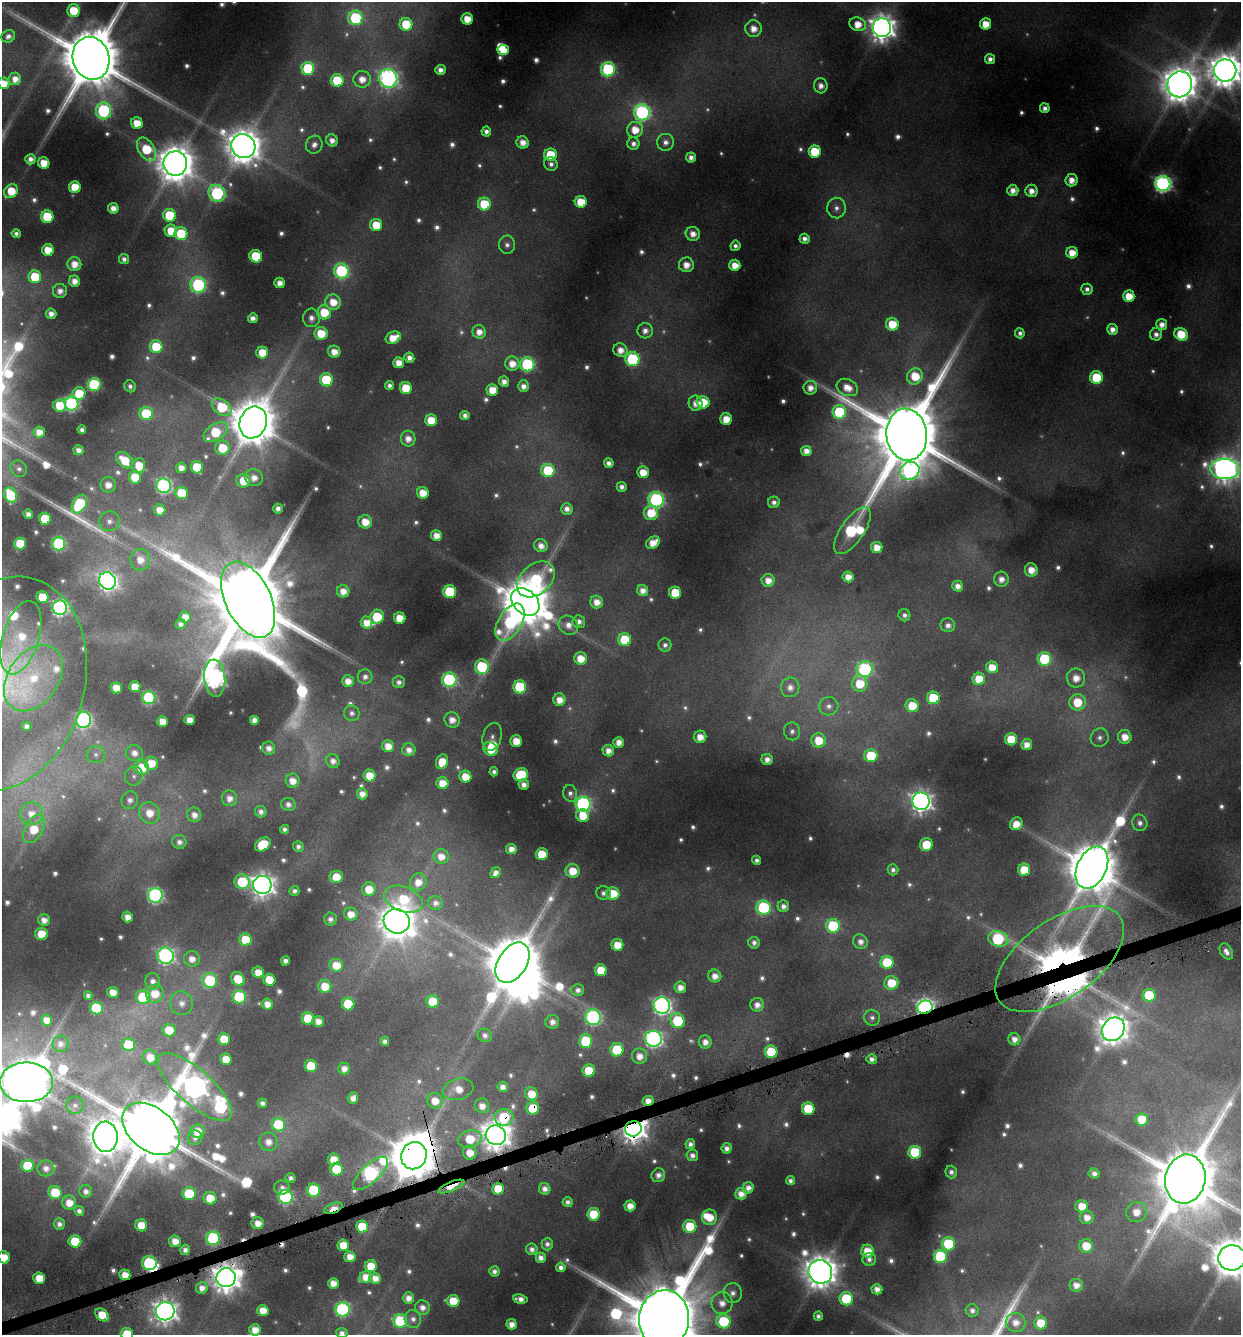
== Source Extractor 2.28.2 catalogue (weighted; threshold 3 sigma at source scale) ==
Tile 7 of 4 x 4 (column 3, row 2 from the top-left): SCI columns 2605-3843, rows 2671-4003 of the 5150 x 5376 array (HDU 1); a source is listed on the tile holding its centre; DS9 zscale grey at full resolution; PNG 1243 x 1337 px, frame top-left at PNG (2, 2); each listed source drawn as its Kron ellipse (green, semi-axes under 4 px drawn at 4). Shown black and unused: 1% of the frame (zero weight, under 4 of 8 exposures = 2% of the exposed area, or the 3 px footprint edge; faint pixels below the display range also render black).
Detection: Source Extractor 2.28.2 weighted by HDU 2 'WHT'; one run over the whole footprint, this tile lists its part. Background 0.0446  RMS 0.0097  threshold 0.0395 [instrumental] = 3 sigma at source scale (4.09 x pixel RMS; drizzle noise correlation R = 1.36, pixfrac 0.8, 0.0396/0.0396 arcsec/px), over >= 5 px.
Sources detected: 731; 56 too faint to see at this stretch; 5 inside a brighter object's white glare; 5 cosmic-ray / hot-pixel residue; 1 long thin detection or spike segment (spike, bleed or trail) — neither listed nor drawn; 10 inside a brighter listed object's ellipse — not listed separately; of the other 654, all 500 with FLUX_AUTO >= 4.75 (the completeness limit of this list) listed and drawn (154 fainter detections not listed), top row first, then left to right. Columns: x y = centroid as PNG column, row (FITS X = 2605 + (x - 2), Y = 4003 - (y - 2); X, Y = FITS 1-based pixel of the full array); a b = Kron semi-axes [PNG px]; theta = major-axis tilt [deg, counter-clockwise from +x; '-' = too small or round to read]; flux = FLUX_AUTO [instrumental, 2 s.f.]
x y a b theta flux
73 10 6 6 - 31
355 18 7 7 - 120
467 19 5 5 - 20
406 24 6 6 - 44
858 24 8 6 -19 18
985 24 6 5 - 21
882 28 9 9 - 1400
753 29 8 8 - 14
8 36 7 6 - 5.4
503 50 6 5 - 22
91 58 22 18 -73 13000
990 59 5 5 - 7.1
308 68 6 6 - 90
608 69 7 7 - 170
440 70 5 5 - 8.5
1225 70 11 11 - 2800
388 78 9 9 - 480
15 79 6 6 - 12
362 79 8 8 - 15
337 80 6 6 - 51
4 83 6 5 - 18
1180 84 13 12 - 3000
821 86 7 7 - 8.6
1045 108 5 5 - 6.6
103 111 8 7 - 180
642 112 8 8 - 300
137 123 6 5 - 21
635 130 8 7 - 21
486 131 5 5 - 6.3
332 140 6 5 - 8.8
523 142 6 6 - 12
666 142 8 8 - 7.6
633 144 6 6 - 6
314 145 9 8 - 7.9
243 146 12 11 - 2700
146 149 12 8 -56 53
815 152 6 6 - 51
550 155 6 6 - 50
691 157 5 5 - 7.6
30 159 5 5 - 7.3
44 163 6 5 - 22
175 163 12 12 - 3100
551 164 7 6 - 5
1072 180 6 6 - 13
1163 184 7 7 - 400
75 187 6 6 - 32
1013 190 5 5 - 10
11 191 7 6 - 30
1031 191 6 6 - 11
217 193 9 7 -48 190
581 202 6 6 - 29
484 204 6 6 - 48
113 208 5 5 - 11
836 208 10 9 - 7.1
170 215 6 6 - 57
47 217 6 6 - 64
376 225 6 6 - 29
171 231 6 6 - 28
16 233 5 4 - 4.8
181 234 6 6 - 67
693 234 7 7 - 12
805 239 5 5 - 6.6
507 245 9 8 - 5.9
735 246 5 5 - 5
48 250 6 6 - 24
1072 253 6 6 - 18
256 256 6 6 - 53
124 259 5 5 - 5.9
74 264 7 7 - 15
686 265 7 7 - 15
735 265 5 5 - 17
341 271 7 7 - 160
35 277 6 6 - 50
74 281 5 5 - 12
280 283 5 5 - 11
198 285 8 7 - 200
1087 289 5 5 - 5.7
60 291 7 7 - 8.8
1129 296 6 5 - 23
333 302 8 7 - 21
324 312 7 7 - 35
51 314 5 5 - 9.2
253 318 5 5 - 7.3
311 318 9 8 - 8.2
892 324 6 6 - 31
1162 324 5 5 - 9.8
1112 329 5 5 - 9.4
645 331 8 7 - 8.8
479 332 7 6 - 12
321 333 6 6 - 32
1020 333 5 5 - 4.9
1156 334 6 6 - 6.8
1181 334 7 6 - 43
393 338 8 6 24 19
156 347 6 6 - 45
620 350 7 6 - 12
262 352 6 6 - 26
334 352 6 6 - 14
409 358 5 5 - 7.9
632 359 7 7 - 140
399 363 5 5 - 14
512 364 7 7 - 15
527 364 7 7 - 160
915 376 8 7 - 34
1096 377 6 6 - 59
326 380 6 6 - 70
504 382 5 5 - 8.8
94 385 6 6 - 130
130 386 6 5 - 4.9
389 386 4 4 - 5.3
524 386 6 5 - 8.3
847 387 11 8 -27 17
406 388 6 6 - 34
810 388 7 6 - 11
492 390 6 5 - 20
79 393 6 6 - 38
703 402 6 6 - 34
696 403 8 7 - 11
72 404 7 6 - 240
60 405 6 6 - 32
222 407 11 7 -36 54
839 412 7 6 - 94
146 414 6 6 - 63
465 415 5 4 - 6.2
726 419 6 6 - 20
431 420 6 6 - 27
253 422 16 13 69 5400
82 430 4 4 - 5.1
39 432 6 5 - 13
216 432 13 7 34 57
907 435 26 20 -84 18000
408 439 8 7 - 11
223 448 7 7 - 38
79 450 5 5 - 8.3
806 451 5 5 - 11
124 460 10 6 -41 29
609 463 5 4 - 7.1
139 466 8 6 84 26
197 467 6 6 - 45
181 468 5 5 - 10
19 469 8 7 - 5
1225 469 14 10 -2 1200
548 470 6 6 - 70
910 471 10 9 - 280
643 472 6 5 - 20
135 477 6 6 - 34
254 478 9 8 - 12
243 481 7 7 - 27
108 485 7 7 - 13
164 486 7 7 - 270
622 487 5 5 - 6.3
182 493 6 6 - 46
423 493 6 5 - 19
11 495 8 6 -63 71
656 500 8 7 - 240
774 502 6 5 - 6
79 504 10 6 58 85
278 508 5 5 - 6.6
567 509 6 6 - 7.8
160 510 6 5 - 16
651 513 7 7 - 35
28 514 5 4 - 7.1
45 519 6 6 - 46
109 521 10 10 - 8.9
365 522 7 6 - 21
852 531 27 11 56 130
436 535 5 5 - 13
20 543 6 6 - 39
653 543 7 5 34 16
59 544 6 6 - 160
541 546 7 6 - 10
877 547 5 5 - 16
140 560 11 10 - 14
1031 570 6 6 - 16
848 577 5 5 - 13
536 579 21 15 41 100
1001 579 7 7 - 11
768 580 6 6 - 13
107 581 9 8 - 450
958 586 5 5 - 9.3
343 591 6 6 - 13
643 591 5 5 - 10
450 592 6 6 - 92
675 593 6 6 - 35
42 597 6 6 - 34
248 600 41 22 -64 22000
525 602 16 12 -42 5800
597 602 6 6 - 13
60 608 7 7 - 320
904 615 6 6 - 5
185 617 6 5 - 13
377 617 7 6 - 50
400 618 6 5 - 24
366 622 6 5 - 15
510 622 20 11 59 130
579 622 6 6 - 7.2
180 624 5 5 - 5.8
568 625 10 9 - 11
948 625 7 7 - 6.9
21 638 38 18 73 35
625 640 6 6 - 52
665 645 6 6 - 4.8
581 658 6 6 - 20
1044 659 7 6 - 81
482 667 7 7 - 88
992 667 6 6 - 19
865 669 8 8 - 200
365 677 7 7 - 6.3
33 678 36 25 54 69
215 678 19 10 -85 580
1076 678 9 9 - 16
979 679 6 6 - 28
449 680 7 7 - 180
348 681 6 5 - 12
399 682 6 6 - 5.9
3 684 109 81 73 350
860 684 8 7 - 33
135 687 5 5 - 20
520 687 6 6 - 88
790 687 10 9 - 9.9
116 688 5 5 - 23
149 698 6 6 - 140
933 698 6 6 - 60
559 700 6 6 - 15
1077 702 8 8 - 36
829 706 9 9 - 7.4
912 706 6 6 - 33
352 713 8 7 - 5.5
84 720 8 7 - 310
189 720 5 5 - 12
254 720 5 5 - 8.9
452 720 8 7 - 12
162 721 5 5 - 15
27 726 5 4 - 6
792 731 9 8 - 5.5
492 737 14 9 75 5.8
700 737 6 6 - 15
1125 737 7 6 - 16
1100 738 9 9 - 6.4
1011 739 6 6 - 37
819 740 7 7 - 30
516 741 6 5 - 21
619 742 5 5 - 11
1027 745 5 5 - 12
388 746 6 6 - 15
269 748 6 6 - 8.2
491 749 7 6 - 26
409 750 6 6 - 9.2
608 751 6 5 - 11
134 753 8 8 - 9.6
96 755 9 8 - 5.2
871 756 6 6 - 54
767 759 5 5 - 9.4
333 761 7 6 - 8.5
442 762 7 6 - 23
151 763 7 6 - 21
142 768 7 7 - 35
494 772 4 4 - 4.7
521 775 7 6 - 70
134 776 9 9 - 5.6
369 776 6 6 - 25
465 777 6 6 - 25
292 781 7 7 - 14
442 783 6 6 - 21
524 785 5 5 - 8
570 793 8 7 - 4.9
362 794 5 5 - 10
229 798 8 7 - 10
130 800 9 8 - 8
921 801 9 8 - 850
288 804 7 6 - 6.7
583 804 7 7 - 290
261 812 6 5 - 6.6
149 813 11 10 - 22
31 814 11 11 - 17
194 815 7 7 - 9.7
583 816 6 6 - 24
1140 823 8 7 - 6.6
1016 824 7 6 - 15
34 829 15 9 61 32
284 829 4 4 - 4.9
179 842 7 7 - 6.7
263 844 8 6 35 48
926 845 6 6 - 36
298 847 5 5 - 4.9
511 849 5 5 - 11
542 854 6 6 - 34
441 856 8 7 - 15
757 860 4 4 - 4.8
1092 868 22 14 64 7000
893 870 5 5 - 5
1024 870 6 6 - 36
573 871 7 7 - 24
495 873 6 5 - 8
336 877 6 6 - 29
242 882 7 7 - 64
418 882 9 8 - 15
262 885 9 9 - 970
369 889 7 6 - 25
294 891 5 5 - 5.2
603 893 7 7 - 5.4
613 894 6 6 - 36
155 895 7 7 - 290
403 899 20 12 -20 52
436 903 7 7 - 6.5
783 906 5 5 - 7.2
764 908 7 7 - 150
351 914 7 6 - 15
128 917 5 5 - 12
330 919 6 6 - 6.4
44 920 6 6 - 11
397 921 13 12 - 2600
833 926 7 6 - 89
41 934 6 6 - 28
998 939 10 7 -15 100
245 940 6 6 - 36
860 942 7 7 - 8.2
754 943 6 5 - 5.8
617 945 6 6 - 22
1226 952 9 5 -58 7.1
165 956 8 8 - 360
192 959 8 7 - 11
1060 959 74 39 35 450
285 961 5 4 - 7.2
887 962 6 6 - 59
512 963 22 14 57 7300
336 965 6 6 - 24
601 970 6 6 - 33
258 972 6 5 - 17
715 976 6 6 - 12
238 979 7 6 - 34
210 980 7 7 - 88
269 980 6 6 - 35
153 981 8 7 - 8
891 983 7 7 - 30
325 986 6 6 - 26
680 987 6 6 - 12
578 990 6 6 - 6.7
113 992 5 5 - 15
155 994 9 9 - 25
1149 995 6 6 - 52
88 996 4 4 - 5
143 997 7 6 - 68
239 997 6 6 - 110
433 1002 6 6 - 41
182 1003 12 11 - 12
267 1004 6 5 - 12
348 1004 6 6 - 55
662 1005 8 8 - 480
757 1005 7 6 - 9.5
925 1007 8 6 14 470
96 1008 6 6 - 78
593 1017 8 7 - 290
872 1018 8 7 - 4.9
308 1019 6 6 - 49
46 1020 5 5 - 14
318 1021 5 5 - 11
677 1021 7 7 - 80
552 1022 7 7 - 8.2
1113 1029 13 10 50 2000
169 1030 6 6 - 28
485 1035 7 6 - 6.1
224 1039 6 6 - 27
653 1039 8 8 - 420
1014 1039 6 6 - 10
385 1041 4 4 - 5.9
586 1041 7 6 - 74
705 1042 6 6 - 11
60 1044 8 8 - 6.4
129 1045 6 6 - 56
617 1050 7 6 - 58
771 1052 6 6 - 51
639 1056 7 7 - 13
150 1057 7 7 - 18
226 1059 6 5 - 22
872 1059 5 5 - 6.9
311 1066 6 6 - 41
344 1069 6 5 - 10
589 1071 6 6 - 41
26 1082 27 20 0 5600
195 1087 47 17 -42 1200
503 1087 5 5 - 8.3
458 1089 15 10 15 19
531 1094 6 6 - 24
353 1098 6 5 - 8.8
435 1101 8 7 - 18
648 1101 5 5 - 12
262 1103 5 4 - 5.8
75 1105 9 9 - 5.4
482 1106 7 7 - 11
533 1108 6 6 - 48
808 1109 6 6 - 55
504 1117 9 8 - 68
1142 1119 6 6 - 33
278 1125 7 6 - 73
151 1129 32 21 -38 15000
633 1129 8 7 - 1400
197 1131 7 7 - 20
496 1135 10 9 - 1800
106 1137 15 12 -86 2800
195 1138 7 7 - 5.8
470 1139 12 8 14 38
268 1142 9 9 - 12
690 1144 5 4 - 6.6
727 1148 5 5 - 7
915 1152 6 6 - 52
470 1153 7 7 - 18
692 1155 6 5 - 6.7
414 1156 14 12 68 5400
334 1159 6 6 - 19
28 1166 6 6 - 55
46 1168 8 8 - 9.2
336 1169 6 6 - 45
951 1172 6 5 - 5.2
370 1173 22 9 42 340
1094 1173 5 5 - 6
658 1175 7 6 - 8
290 1178 5 4 - 5.3
1185 1179 24 20 78 13000
790 1181 4 4 - 4.8
451 1187 14 4 21 25
282 1188 8 7 - 6.7
748 1188 5 5 - 9.2
498 1189 6 6 - 35
545 1189 6 5 - 8.7
314 1190 6 6 - 73
86 1191 6 6 - 7.5
55 1192 6 6 - 47
189 1194 6 6 - 61
741 1194 6 5 - 12
285 1197 7 7 - 210
210 1198 6 6 - 26
568 1202 5 5 - 5.7
69 1203 7 7 - 16
630 1206 5 5 - 13
1082 1206 6 6 - 19
333 1208 9 5 22 23
79 1211 5 5 - 6.3
1136 1212 10 10 - 18
593 1214 6 6 - 34
710 1217 7 7 - 22
1087 1217 7 6 - 13
258 1223 6 6 - 13
59 1224 6 5 - 6.4
141 1225 6 6 - 21
362 1226 6 6 - 47
690 1226 6 6 - 40
213 1238 7 6 - 160
75 1241 6 6 - 49
175 1241 6 6 - 13
547 1244 6 6 - 5.6
948 1244 6 6 - 73
343 1245 6 5 - 22
1086 1246 7 7 - 28
532 1249 6 5 - 6.6
185 1250 5 5 - 7.2
867 1251 6 6 - 23
4 1257 6 6 - 22
350 1257 6 5 - 14
940 1257 6 6 - 110
541 1258 5 5 - 8.9
1232 1258 13 12 - 4000
869 1259 7 6 - 5.8
149 1263 7 7 - 150
371 1266 6 6 - 27
561 1267 5 4 - 6.6
494 1271 5 5 - 5.5
820 1272 12 11 - 2300
125 1275 5 5 - 16
366 1277 6 6 - 16
39 1278 6 5 - 26
226 1278 9 9 - 1800
375 1278 6 5 - 12
333 1283 5 5 - 13
1076 1285 7 6 - 11
202 1288 6 5 - 9.8
877 1289 5 5 - 10
733 1293 10 9 - 8.8
408 1298 5 5 - 11
520 1299 7 4 -8 9
846 1299 6 6 - 66
453 1301 6 6 - 31
722 1303 11 10 - 15
422 1308 7 7 - 8.8
343 1309 7 7 - 200
972 1310 6 6 - 5.8
165 1311 9 9 - 1000
263 1311 5 5 - 18
102 1315 7 5 -39 26
818 1316 5 4 - 4.8
413 1319 9 8 - 6.4
664 1319 29 25 84 21000
400 1321 7 6 - 91
723 1321 7 7 - 85
1016 1323 10 9 - 14
1041 1323 6 6 - 28
512 1324 5 5 - 11
255 1330 6 6 - 15
342 1333 5 5 - 6.3
127 1334 6 5 - 27
Overlapping masked pixels (flux is a lower limit): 15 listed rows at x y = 1060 959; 925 1007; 648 1101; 533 1108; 504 1117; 633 1129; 496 1135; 414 1156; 336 1169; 370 1173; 451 1187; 333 1208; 149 1263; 125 1275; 226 1278
Isophote crosses this tile's border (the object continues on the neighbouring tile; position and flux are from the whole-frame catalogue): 14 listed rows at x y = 8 36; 91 58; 1225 70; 4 83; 1225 469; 3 684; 26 1082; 1185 1179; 4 1257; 1232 1258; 664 1319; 255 1330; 342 1333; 127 1334